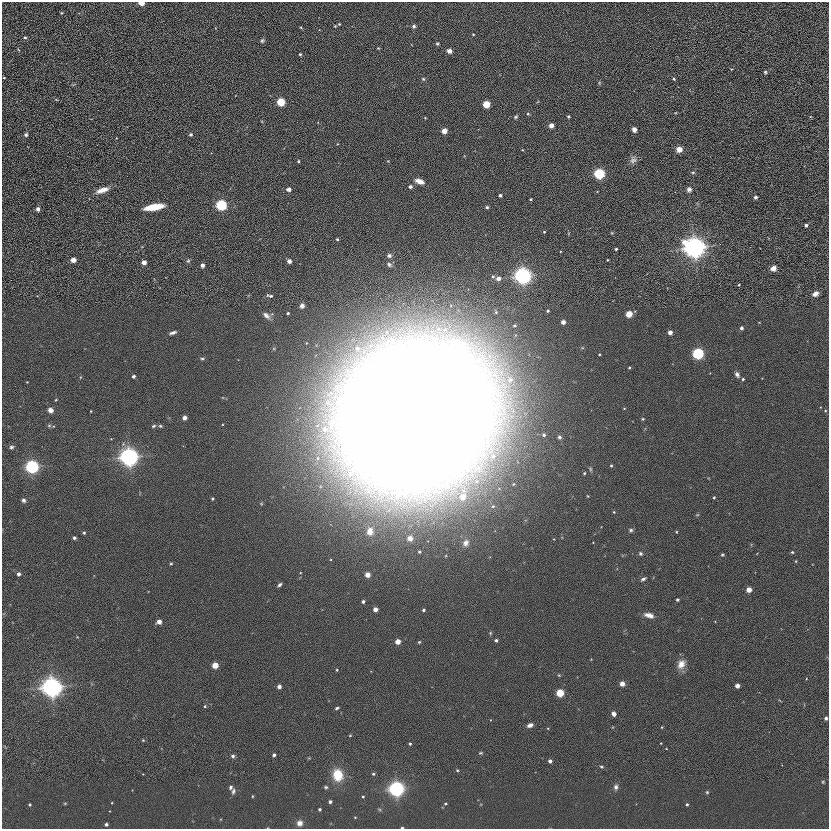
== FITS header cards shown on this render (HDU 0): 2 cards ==
NAXIS1  =                  827
NAXIS2  =                  827

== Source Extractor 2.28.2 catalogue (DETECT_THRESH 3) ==
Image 827 x 827 px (HDU 0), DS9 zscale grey, 1 PNG px = 1 image px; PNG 831 x 831 px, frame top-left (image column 1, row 827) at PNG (2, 2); no overlay
Background 0.00122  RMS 0.019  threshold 0.0574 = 3 sigma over >= 5 px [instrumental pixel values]
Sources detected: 159; all 159 listed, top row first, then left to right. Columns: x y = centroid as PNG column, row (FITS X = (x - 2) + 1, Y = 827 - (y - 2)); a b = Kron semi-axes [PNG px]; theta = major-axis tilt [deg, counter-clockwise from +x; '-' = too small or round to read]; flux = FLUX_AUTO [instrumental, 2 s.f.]
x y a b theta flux
141 3 4 3 - 25
61 13 3 2 - 1
339 24 4 4 - 1.3
414 26 5 4 - 2.4
473 34 3 2 - 0.94
25 37 5 4 - 1.7
262 41 6 5 - 2.1
437 44 5 4 - 1.5
449 51 5 4 - 5
300 54 3 3 - 1.6
765 72 4 4 - 1.6
4 78 3 2 - 0.95
423 79 5 4 - 1.5
674 79 4 3 - 1.3
281 102 4 4 - 74
486 104 4 4 - 45
528 114 4 4 - 1.4
568 116 3 3 - 1.7
516 117 5 4 - 1.7
551 125 4 4 - 10
634 129 4 4 - 9.6
444 131 4 4 - 16
191 134 4 4 - 2.7
26 135 5 5 - 2.4
679 149 4 4 - 20
633 160 10 9 - 5.1
298 161 3 3 - 1.3
693 172 5 3 - 1.3
599 174 5 4 - 200
419 181 9 5 -21 10
410 187 4 3 - 3.8
289 189 4 3 - 8.7
689 189 7 6 - 3.9
102 190 15 6 20 11
500 195 3 3 - 2.9
755 197 3 3 - 3.4
531 199 3 2 - 1.5
221 205 5 4 - 220
154 207 16 5 9 31
487 207 4 4 - 1.8
38 209 4 3 - 6.5
806 225 3 3 - 3.2
544 232 4 4 - 1.1
337 239 3 3 - 1.5
694 247 8 8 - 900
616 249 3 3 - 1.7
389 255 5 4 - 3.2
73 260 4 4 - 13
188 261 5 5 - 1.7
289 261 4 3 - 8.1
144 262 4 4 - 12
389 264 6 4 -50 2.1
202 265 4 3 - 5.7
773 268 4 4 - 18
523 276 6 6 - 610
498 278 5 4 - 6.6
739 285 3 2 - 1
815 294 7 5 29 7.2
270 296 7 3 -7 2.3
302 306 6 6 - 3.6
548 311 3 3 - 1.8
288 313 3 3 - 1.7
629 314 4 4 - 30
266 315 11 6 -43 4.8
563 322 4 3 - 8.1
741 328 4 3 - 3.3
670 332 4 4 - 7.8
173 333 6 3 16 3.5
698 354 5 5 - 240
202 358 5 3 - 1.6
629 368 3 3 - 1.3
737 374 7 5 -59 3.6
133 376 3 3 - 3.1
743 379 4 4 - 1.7
27 382 2 2 - 0.62
359 388 6 6 - 110
50 410 5 4 - 7.1
91 411 3 2 - 0.83
415 415 100 88 36 9500
184 418 4 4 - 8.3
49 426 6 4 0 1.7
153 426 6 4 27 1.7
160 426 5 4 - 1.5
544 435 4 4 - 2.8
559 437 4 4 - 3.1
11 447 6 4 17 2.3
129 457 7 7 - 670
611 466 4 3 - 1.4
32 467 5 5 - 520
714 497 4 3 - 1.1
212 499 3 3 - 1.5
24 500 5 4 - 2.9
631 530 5 4 - 2.1
370 531 11 8 87 10
84 533 4 3 - 1.5
74 538 3 3 - 2.9
410 538 7 6 - 6.8
466 543 8 7 - 5.5
419 552 4 4 - 2
792 552 3 3 - 1.4
640 553 6 5 - 2.1
722 555 4 4 - 1.3
796 561 4 3 - 0.96
171 564 4 3 - 1.1
18 574 4 3 - 4
367 575 4 4 - 13
643 579 6 4 17 2.4
280 585 5 4 - 2.4
749 590 4 4 - 15
677 600 3 3 - 2.3
363 602 3 3 - 2.5
375 609 4 4 - 9.1
424 610 3 3 - 1.9
649 615 11 5 -15 7.8
159 622 4 4 - 9.7
496 640 4 3 - 2.5
398 642 4 4 - 15
419 642 4 3 - 1.3
681 664 12 9 61 10
215 665 4 4 - 25
337 670 3 3 - 1.1
622 684 4 4 - 12
737 686 4 4 - 8.5
52 687 8 8 - 690
279 687 4 3 - 5.5
560 693 4 4 - 57
205 706 4 4 - 1.2
337 708 4 3 - 1.7
614 714 5 4 - 4.2
826 718 3 3 - 3.3
530 725 6 4 24 5.4
662 727 4 2 - 0.84
350 735 5 3 - 0.92
143 740 3 3 - 1.1
410 744 3 3 - 1.6
480 753 5 3 - 1.2
274 755 3 3 - 2.8
233 756 5 5 - 2.5
550 761 4 3 - 4.6
601 767 5 3 - 1.5
457 770 4 3 - 1.1
373 774 4 3 - 1.6
338 775 11 9 -77 32
823 782 5 3 - 1.1
231 787 5 5 - 2.5
326 787 5 4 - 1.7
616 787 6 5 - 3.6
396 789 5 5 - 700
233 791 8 4 81 2.8
707 792 4 3 - 1.3
363 797 3 3 - 1.2
330 802 3 3 - 3.4
445 804 4 3 - 1.3
687 804 3 3 - 1.4
30 805 3 3 - 1.7
319 809 3 3 - 2.2
299 823 6 5 - 6.5
106 824 3 3 - 3.7
402 828 3 2 - 1.6
At the frame edge (FLAGS 8, measured only in part): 2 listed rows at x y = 141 3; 402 828